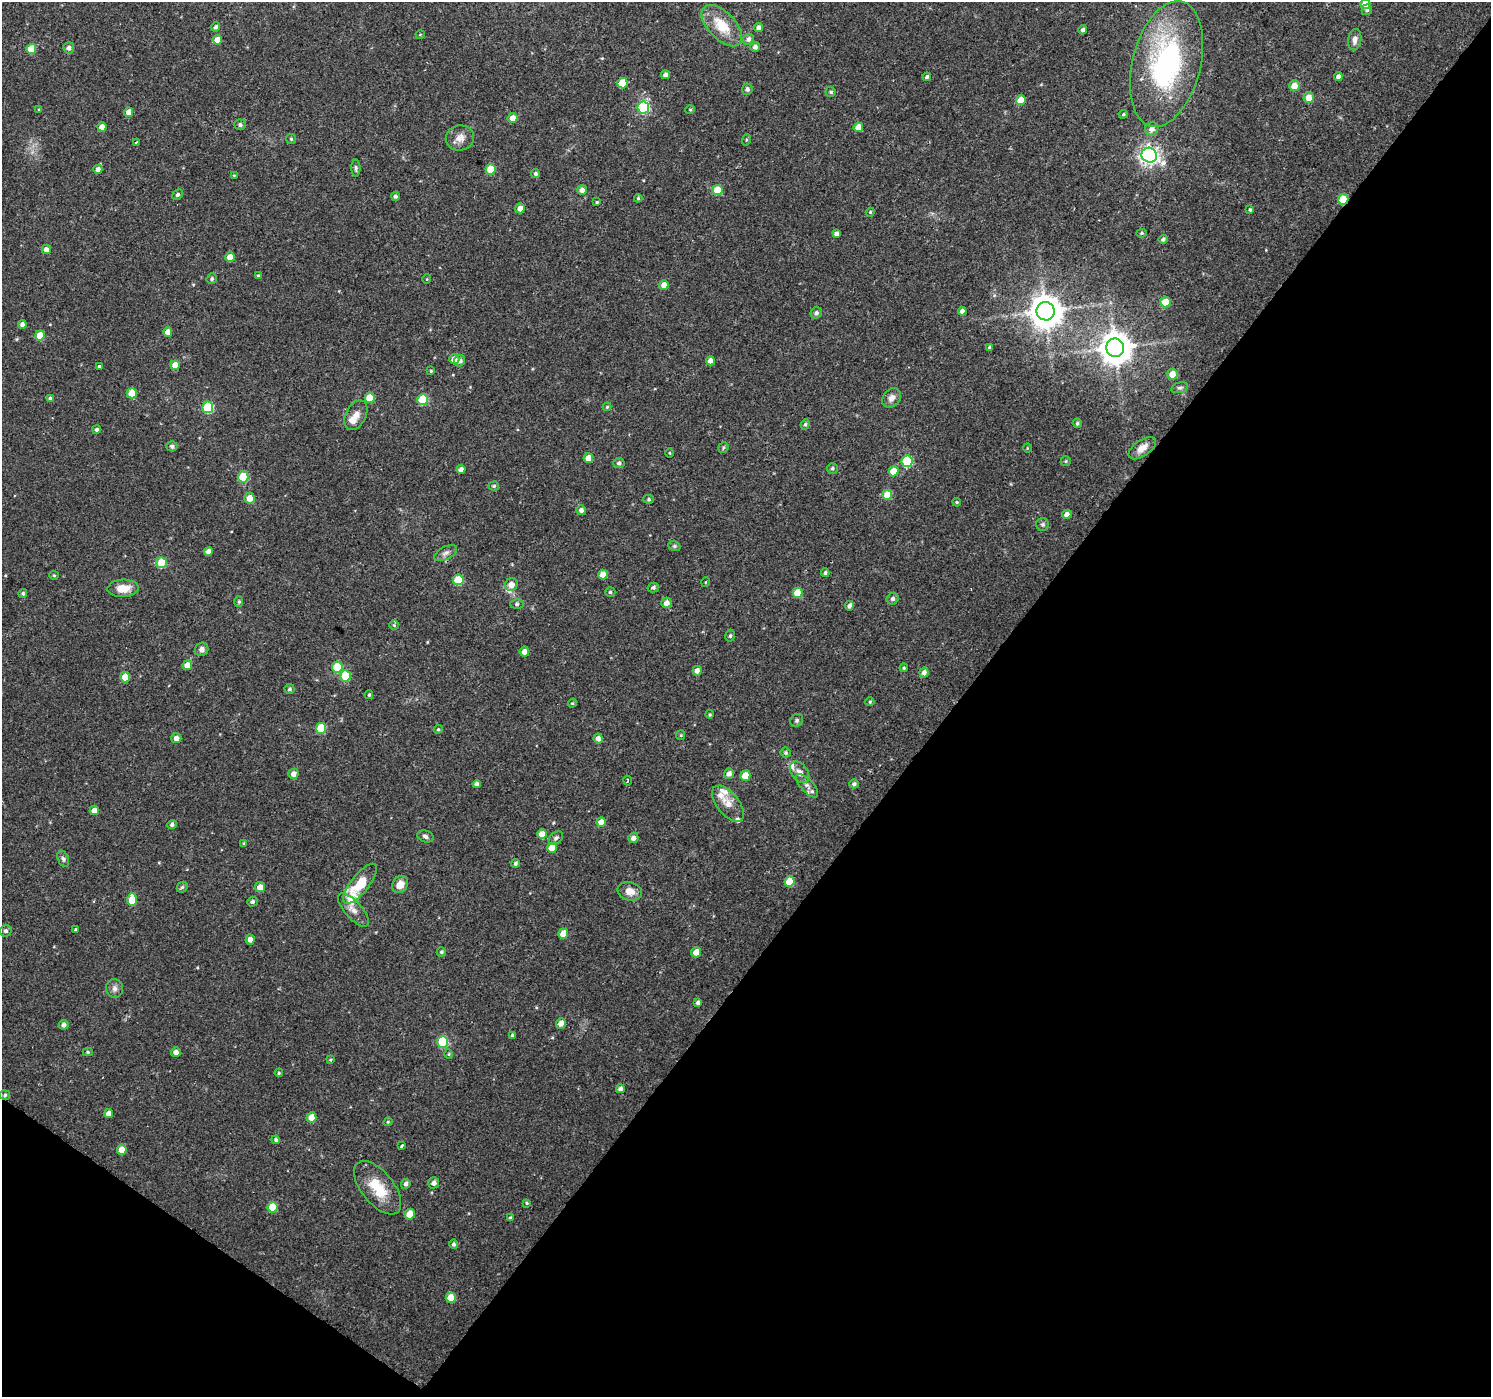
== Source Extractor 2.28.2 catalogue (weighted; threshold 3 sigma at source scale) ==
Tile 15 of 4 x 4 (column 3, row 4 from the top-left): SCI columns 2978-4466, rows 181-1575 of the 5961 x 6007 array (HDU 1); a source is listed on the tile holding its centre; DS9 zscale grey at full resolution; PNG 1493 x 1399 px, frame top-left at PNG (2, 2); each listed source drawn as its Kron ellipse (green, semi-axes under 4 px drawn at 4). Shown black and unused: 39% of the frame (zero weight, under 2 of 3 exposures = <1% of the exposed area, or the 3 px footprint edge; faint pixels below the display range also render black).
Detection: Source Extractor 2.28.2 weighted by HDU 2 'WHT'; one run over the whole footprint, this tile lists its part. Background 0.0257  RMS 0.0035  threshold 0.0158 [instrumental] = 3 sigma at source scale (4.5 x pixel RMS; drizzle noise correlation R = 1.50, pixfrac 1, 0.0396/0.0396 arcsec/px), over >= 5 px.
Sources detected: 225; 8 inside a brighter listed object's ellipse — not listed separately; the other 217 listed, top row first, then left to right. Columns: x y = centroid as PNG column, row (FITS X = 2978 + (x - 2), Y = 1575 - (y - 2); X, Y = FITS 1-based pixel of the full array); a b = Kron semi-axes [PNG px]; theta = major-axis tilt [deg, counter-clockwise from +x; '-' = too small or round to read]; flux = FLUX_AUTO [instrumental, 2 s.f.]
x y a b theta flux
1365 4 5 5 - 5.9
1367 10 5 5 - 0.57
722 26 25 13 -46 10
216 27 4 4 - 0.78
758 27 4 4 - 1.3
1083 30 4 4 - 0.85
420 35 4 3 - 0.27
748 39 6 5 - 1.2
217 40 5 4 - 4.3
1355 40 11 6 82 2
755 47 5 5 - 1.4
69 48 5 5 - 1.3
31 49 5 5 - 9.5
1166 64 64 34 76 66
666 75 5 4 - 1.3
927 77 4 3 - 1.3
1338 77 4 4 - 1.4
622 83 5 5 - 8.4
1294 86 5 5 - 3.6
747 89 5 5 - 1.2
831 92 5 5 - 0.66
1309 98 5 5 - 3.7
1021 100 5 4 - 5.6
643 107 6 6 - 35
39 109 4 3 - 0.33
690 110 5 4 - 0.43
129 112 5 4 - 3.2
1123 114 5 4 - 0.46
513 118 5 5 - 2.7
240 125 5 5 - 0.89
102 127 4 4 - 3.1
858 127 5 4 - 3.9
1152 129 7 6 - 2.1
460 138 14 12 10 3
291 139 5 5 - 0.49
746 140 6 3 72 0.36
136 142 3 2 - 0.41
1149 155 8 7 - 170
356 168 8 4 -89 0.82
98 169 4 4 - 1.7
491 169 5 5 - 9.4
535 174 4 4 - 0.7
234 175 4 3 - 0.27
582 190 5 5 - 1.6
717 190 5 5 - 8.2
178 194 6 5 - 0.74
395 196 4 4 - 0.9
638 198 4 3 - 0.36
1343 199 5 5 - 14
597 202 3 3 - 0.41
520 208 5 5 - 2.8
1250 210 4 3 - 0.48
870 212 4 4 - 0.39
1141 233 5 4 - 0.47
837 234 4 4 - 1.3
1163 239 5 4 - 0.81
46 249 5 4 - 1.6
230 257 5 5 - 4.9
258 275 3 3 - 0.36
212 279 5 5 - 0.77
427 279 5 3 - 0.28
664 285 5 4 - 2.6
1165 302 5 5 - 7.1
962 311 4 4 - 1.6
1045 311 9 9 - 680
816 313 6 5 - 1
22 324 4 4 - 1.5
168 332 4 4 - 2.9
40 335 5 5 - 6.9
990 347 4 4 - 0.83
1115 348 9 9 - 610
454 359 5 5 - 2.7
459 361 6 5 - 1.4
710 361 4 4 - 2.9
175 365 5 4 - 3.5
99 367 3 3 - 1.6
431 371 4 4 - 0.44
1172 374 5 5 - 4.1
1180 388 8 5 15 0.78
132 393 5 5 - 6.1
50 398 3 3 - 0.51
370 398 5 5 - 7
892 398 11 8 48 2.1
423 400 5 5 - 15
208 407 6 5 - 23
607 407 4 3 - 0.39
356 415 16 10 63 3.3
1077 423 5 4 - 0.64
805 424 5 4 - 0.58
97 430 4 4 - 0.82
172 446 5 5 - 0.84
723 447 5 4 - 0.6
1027 448 5 3 - 0.28
1142 448 16 8 35 3.1
670 453 5 3 - 0.31
588 458 5 4 - 4.1
907 461 6 5 - 21
1066 461 5 5 - 0.46
619 463 5 5 - 0.77
832 468 5 5 - 0.66
461 469 4 4 - 1.6
893 471 5 5 - 5.7
243 477 5 5 - 13
494 486 5 4 - 0.52
887 495 5 5 - 6.7
249 498 5 5 - 3.6
649 499 5 4 - 0.57
957 502 4 3 - 0.42
581 510 5 5 - 1.2
1067 514 5 4 - 1.7
1043 524 6 6 - 0.77
674 546 6 4 -21 0.54
208 551 4 4 - 2
446 553 12 6 27 1.5
161 563 5 5 - 12
825 573 4 3 - 0.68
603 574 5 4 - 4
54 575 5 4 - 0.41
458 580 5 5 - 12
706 582 5 3 - 0.29
511 585 6 6 - 3.7
653 587 5 4 - 0.88
123 588 15 9 2 5.2
610 592 5 4 - 0.61
23 593 4 4 - 0.61
798 593 5 5 - 8.4
893 599 6 5 - 0.99
239 601 5 4 - 0.65
666 603 5 5 - 2.1
517 604 6 5 - 0.73
849 606 5 4 - 1.3
394 625 5 5 - 0.42
730 636 6 4 74 0.61
202 649 7 6 - 1.3
524 652 5 5 - 2.2
187 665 5 4 - 3
337 667 5 5 - 13
904 668 4 3 - 0.44
697 671 5 4 - 1.9
924 673 5 4 - 1.6
345 676 5 5 - 13
125 677 5 5 - 7.1
289 689 5 5 - 0.67
369 695 4 4 - 0.44
870 702 4 4 - 0.39
572 703 4 4 - 0.45
710 714 4 4 - 0.38
797 720 7 6 - 0.71
321 728 5 5 - 12
438 729 5 4 - 0.49
681 735 5 4 - 0.39
176 738 5 5 - 2.2
598 738 5 4 - 1.7
785 753 5 5 - 0.54
800 772 12 8 -52 2.2
293 774 5 5 - 1.8
729 774 5 5 - 1.6
745 776 5 5 - 5.9
628 781 5 2 - 0.42
477 784 4 4 - 1.2
854 784 4 4 - 0.86
807 786 15 6 -47 1.9
728 804 21 11 -51 4.1
94 810 4 4 - 2.5
601 822 5 4 - 3.6
172 824 5 4 - 0.99
542 834 5 4 - 3.8
425 836 8 5 -19 1.1
556 838 8 5 37 0.82
633 838 5 5 - 1.6
244 843 4 3 - 0.42
552 848 5 5 - 5.6
63 859 8 5 -67 0.8
515 863 4 4 - 0.79
789 882 5 5 - 8
360 884 24 9 51 11
400 884 9 7 58 3.3
182 887 6 5 - 0.64
260 887 5 5 - 3.1
630 891 12 9 -15 3.4
132 900 6 5 - 9.2
252 902 5 5 - 0.91
353 910 21 8 -48 2.8
75 930 4 3 - 0.52
6 931 6 5 - 0.94
563 934 5 5 - 4.9
250 940 5 4 - 1.7
441 952 4 4 - 0.64
696 952 5 5 - 3.7
115 988 9 8 - 1.5
698 1003 4 4 - 1.1
561 1023 5 5 - 2.6
64 1025 4 4 - 1.5
513 1035 3 3 - 0.97
443 1042 6 5 - 22
88 1052 5 4 - 0.5
176 1052 5 4 - 1.9
449 1054 5 3 - 0.36
330 1060 4 3 - 0.35
279 1073 4 4 - 0.41
620 1089 4 4 - 1.2
5 1095 5 4 - 0.65
109 1114 4 4 - 2.2
311 1117 5 5 - 5
388 1122 4 4 - 0.37
276 1140 4 4 - 0.74
402 1146 4 3 - 1
122 1150 5 5 - 5.7
434 1183 5 5 - 1.7
406 1184 5 4 - 1.1
378 1188 32 16 -51 10
527 1203 4 4 - 0.39
272 1207 5 5 - 9.5
410 1214 5 5 - 6.3
510 1218 4 3 - 0.56
454 1244 5 4 - 0.79
451 1298 5 5 - 6.2
Overlapping masked pixels (flux is a lower limit): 2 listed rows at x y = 1343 199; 5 1095
Isophote crosses this tile's border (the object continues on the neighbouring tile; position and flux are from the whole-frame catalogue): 1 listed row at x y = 1365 4